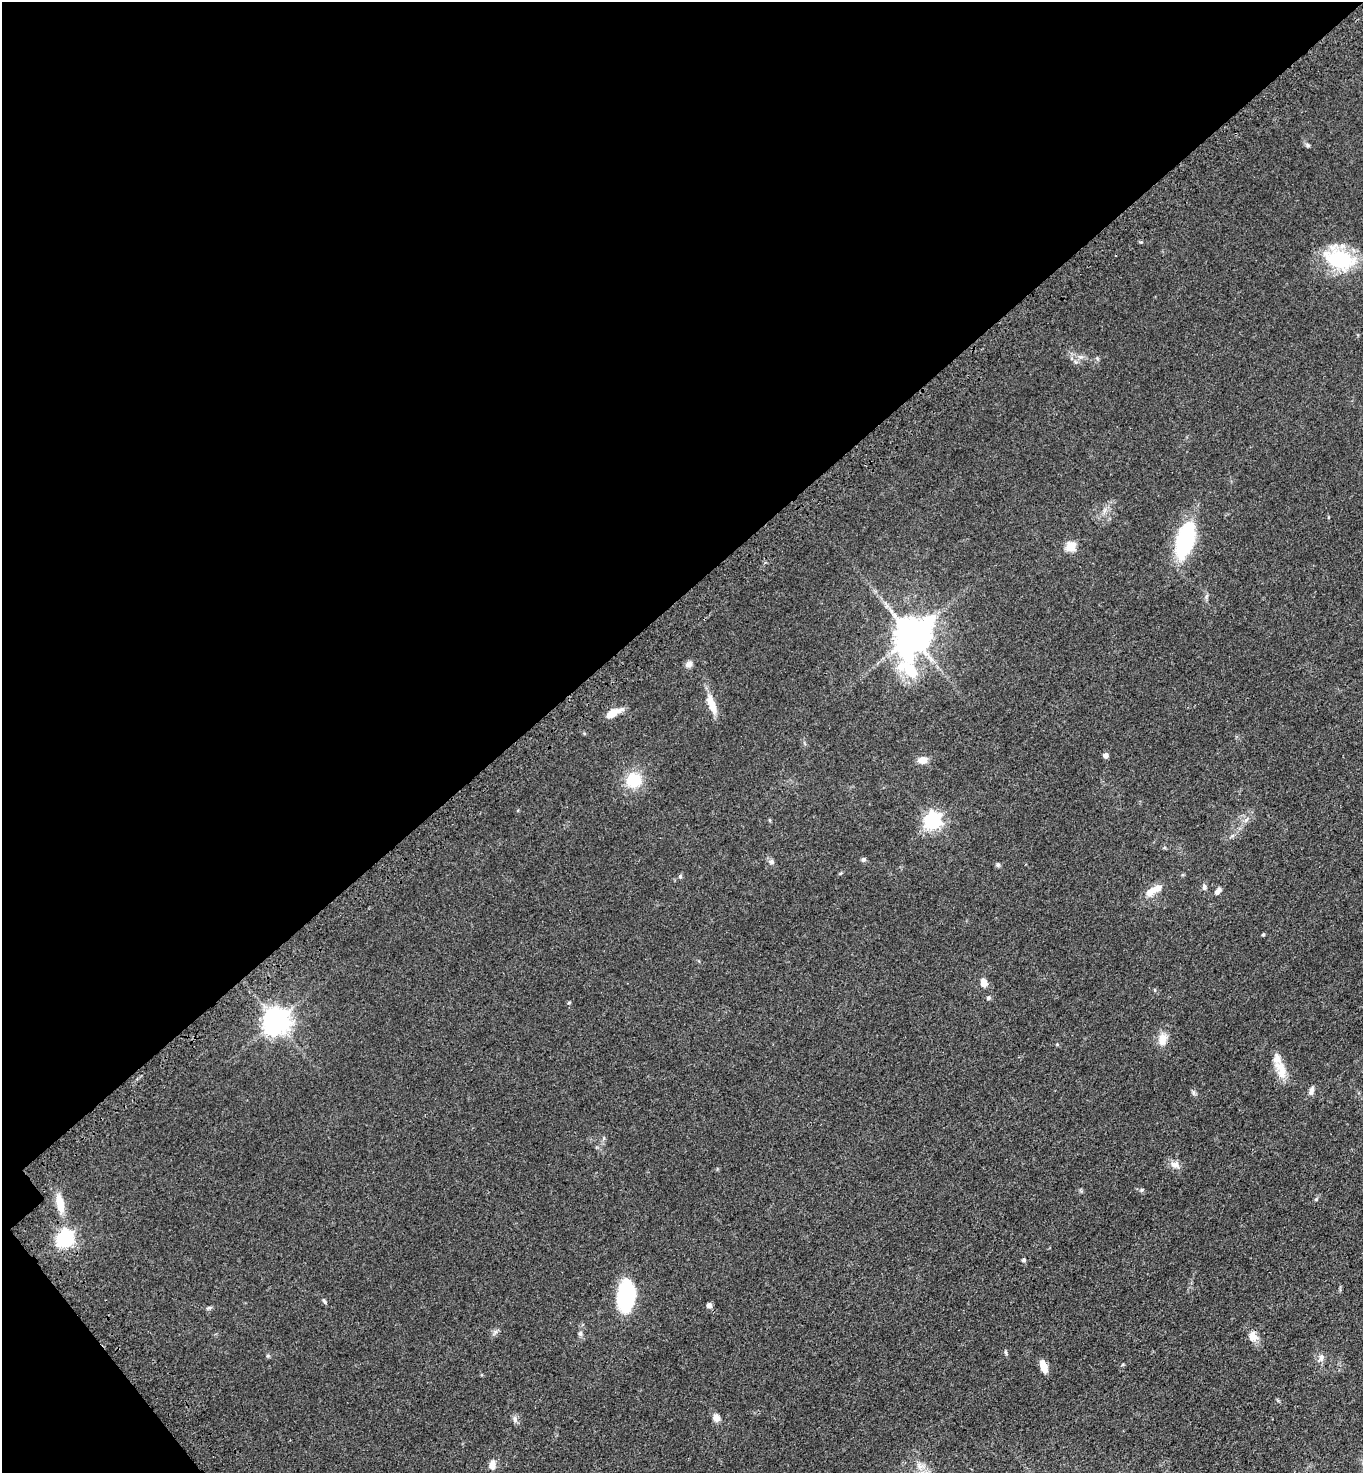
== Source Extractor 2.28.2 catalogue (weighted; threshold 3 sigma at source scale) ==
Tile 5 of 4 x 4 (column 1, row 2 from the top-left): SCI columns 250-1610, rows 3044-4514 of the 6086 x 6088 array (HDU 1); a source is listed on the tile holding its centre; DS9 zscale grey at full resolution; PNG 1365 x 1475 px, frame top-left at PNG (2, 2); no overlay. Shown black and unused: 42% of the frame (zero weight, under 3 of 4 exposures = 6% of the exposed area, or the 3 px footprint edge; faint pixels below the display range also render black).
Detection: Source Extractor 2.28.2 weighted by HDU 2 'WHT'; one run over the whole footprint, this tile lists its part. Background 0.0432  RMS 0.005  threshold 0.0226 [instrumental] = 3 sigma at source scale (4.5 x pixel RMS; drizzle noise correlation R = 1.50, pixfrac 1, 0.05/0.05 arcsec/px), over >= 5 px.
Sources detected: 51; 1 inside a brighter object's white glare — not listed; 2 inside a brighter listed object's ellipse — not listed separately; the other 48 listed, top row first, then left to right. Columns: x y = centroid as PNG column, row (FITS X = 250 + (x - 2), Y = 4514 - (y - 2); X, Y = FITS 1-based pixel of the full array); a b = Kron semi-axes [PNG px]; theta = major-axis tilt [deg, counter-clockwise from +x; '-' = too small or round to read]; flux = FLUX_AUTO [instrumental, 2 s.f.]
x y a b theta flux
1308 145 6 5 - 0.88
1339 259 37 22 -22 32
1185 540 39 16 74 45
1070 547 5 5 - 25
1207 596 7 4 69 0.84
911 635 15 10 86 1100
689 664 10 7 27 2
712 704 27 9 -70 6.9
612 713 16 8 31 5.9
1105 755 5 4 - 2.5
922 760 9 7 13 5.1
634 780 15 14 - 15
770 820 5 3 - 0.49
932 820 7 6 - 160
1246 820 7 4 20 1
863 859 5 5 - 1.2
771 862 8 6 -14 1.5
998 865 6 6 - 0.83
680 876 6 5 - 0.75
1204 887 8 6 -74 1.2
1153 890 24 8 31 6.5
1218 891 11 6 47 1.9
1263 934 4 3 - 0.61
984 983 8 6 -79 4.5
988 998 6 5 - 0.89
276 1021 8 8 - 540
1163 1039 17 11 85 5
1057 1044 5 3 - 0.47
1282 1071 21 11 -86 6.9
1311 1091 11 6 75 2.2
1175 1165 12 8 -17 3.1
1142 1190 6 4 89 0.68
1316 1199 6 4 45 0.61
60 1203 23 9 -79 8
65 1239 7 7 - 170
1024 1260 5 5 - 0.78
626 1296 32 17 83 39
324 1301 8 4 -64 0.85
709 1305 5 4 - 2.7
208 1308 6 4 18 0.76
580 1333 7 5 -78 1.2
1253 1336 14 11 -71 4
1006 1352 7 3 -71 0.67
1321 1358 13 6 79 2.2
1044 1368 11 8 -64 4.1
716 1417 9 8 - 3
515 1419 10 5 -90 1.5
492 1465 10 7 82 3.4